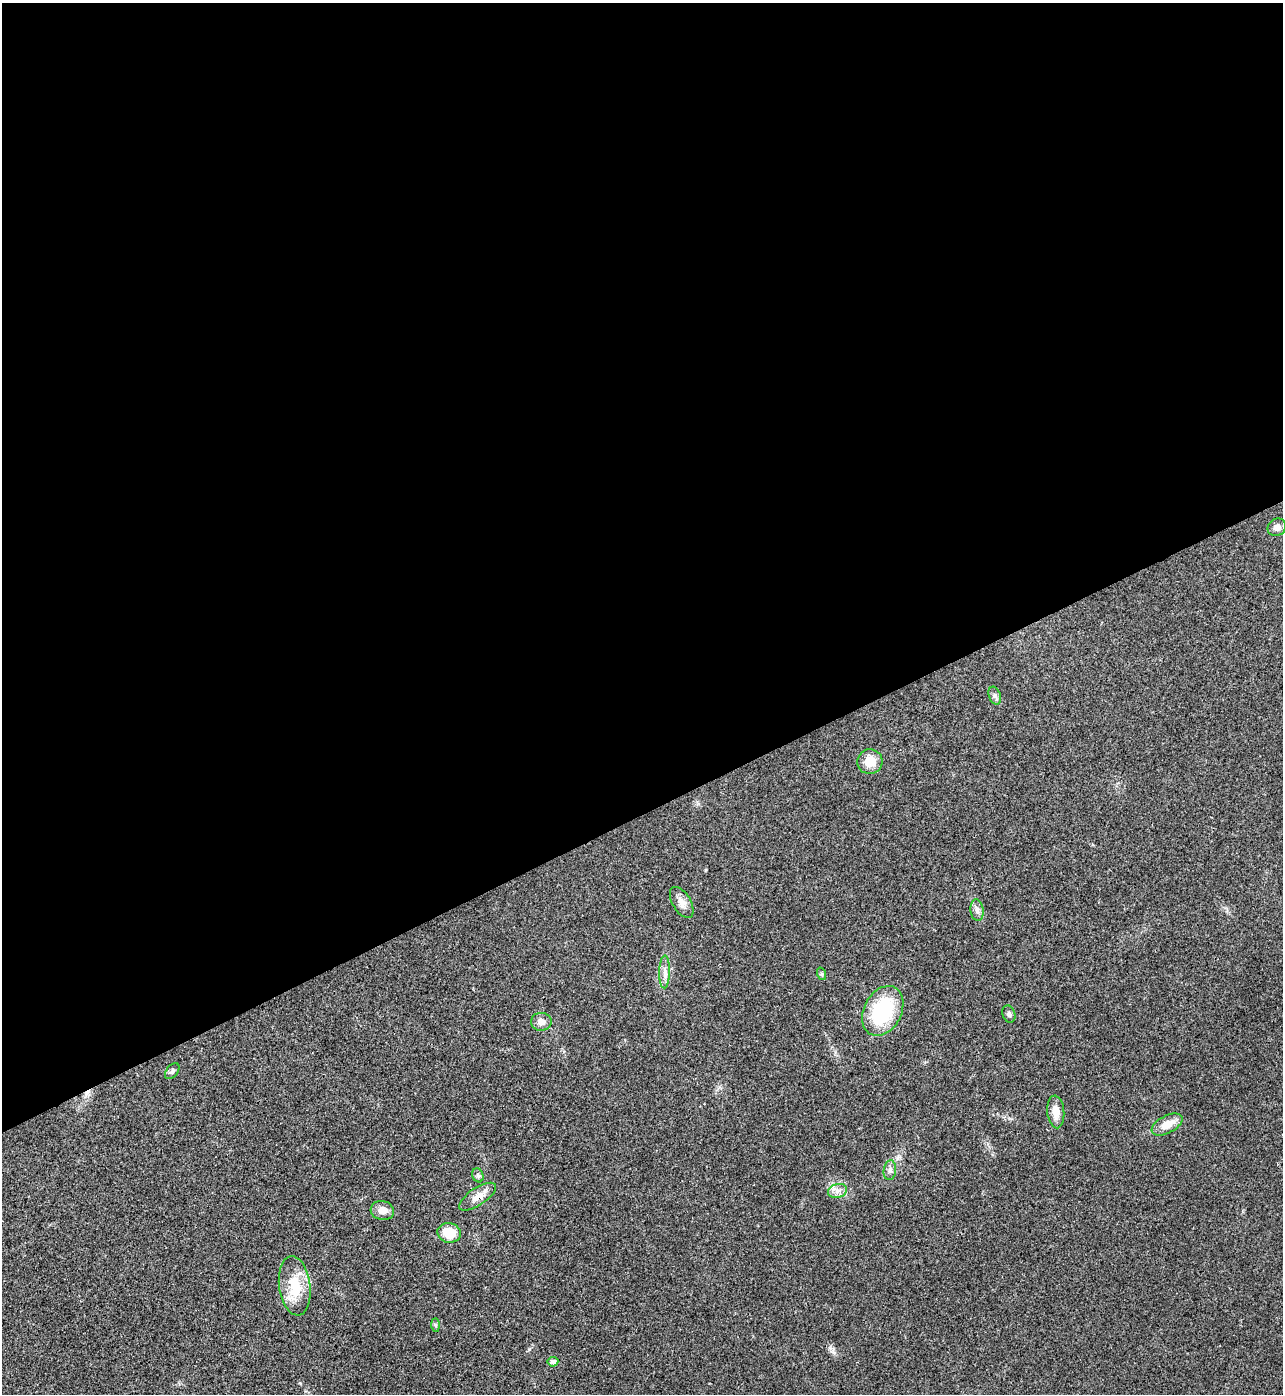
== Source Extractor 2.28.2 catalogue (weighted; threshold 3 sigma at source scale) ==
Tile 2 of 4 x 4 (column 2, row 1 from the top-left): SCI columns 1566-2846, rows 4178-5569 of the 5563 x 5574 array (HDU 1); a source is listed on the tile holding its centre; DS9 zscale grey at full resolution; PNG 1285 x 1396 px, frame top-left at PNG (2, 3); each listed source drawn as its Kron ellipse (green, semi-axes under 4 px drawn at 4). Shown black and unused: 58% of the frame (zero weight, under 3 of 4 exposures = <1% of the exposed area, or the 3 px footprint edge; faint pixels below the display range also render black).
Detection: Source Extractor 2.28.2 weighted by HDU 2 'WHT'; one run over the whole footprint, this tile lists its part. Background 0.0211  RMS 0.0042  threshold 0.0189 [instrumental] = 3 sigma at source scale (4.5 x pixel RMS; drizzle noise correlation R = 1.50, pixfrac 1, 0.05/0.05 arcsec/px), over >= 5 px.
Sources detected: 23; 1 cosmic-ray / hot-pixel residue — neither listed nor drawn; the other 22 listed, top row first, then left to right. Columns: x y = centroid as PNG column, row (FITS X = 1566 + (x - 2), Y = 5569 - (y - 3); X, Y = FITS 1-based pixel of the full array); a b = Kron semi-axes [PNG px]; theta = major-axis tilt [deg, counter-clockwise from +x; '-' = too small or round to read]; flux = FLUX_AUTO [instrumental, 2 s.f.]
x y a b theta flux
1277 527 9 8 - 2.1
995 696 9 6 -70 1.2
870 762 12 12 - 6.7
682 902 17 9 -59 3.2
977 910 11 6 -82 1.7
665 972 16 5 89 2.5
822 974 6 4 -72 0.57
883 1011 26 18 62 30
1009 1014 9 6 -72 1.1
541 1022 10 9 - 2.8
172 1071 9 5 51 0.98
1056 1112 16 8 -85 4.4
1167 1124 17 8 27 5.4
890 1170 10 6 81 1.5
478 1175 7 5 -67 0.88
837 1191 10 7 16 2.2
477 1197 21 8 34 4.4
382 1210 12 9 -14 3.5
449 1233 12 10 -14 9.5
295 1286 30 15 -83 13
435 1325 7 4 -89 0.64
553 1362 5 4 - 1.3
Overlapping masked pixels (flux is a lower limit): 1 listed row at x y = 477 1197
Unlisted compact peaks at least as high as the median listed source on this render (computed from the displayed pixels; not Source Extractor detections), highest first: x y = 529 1349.